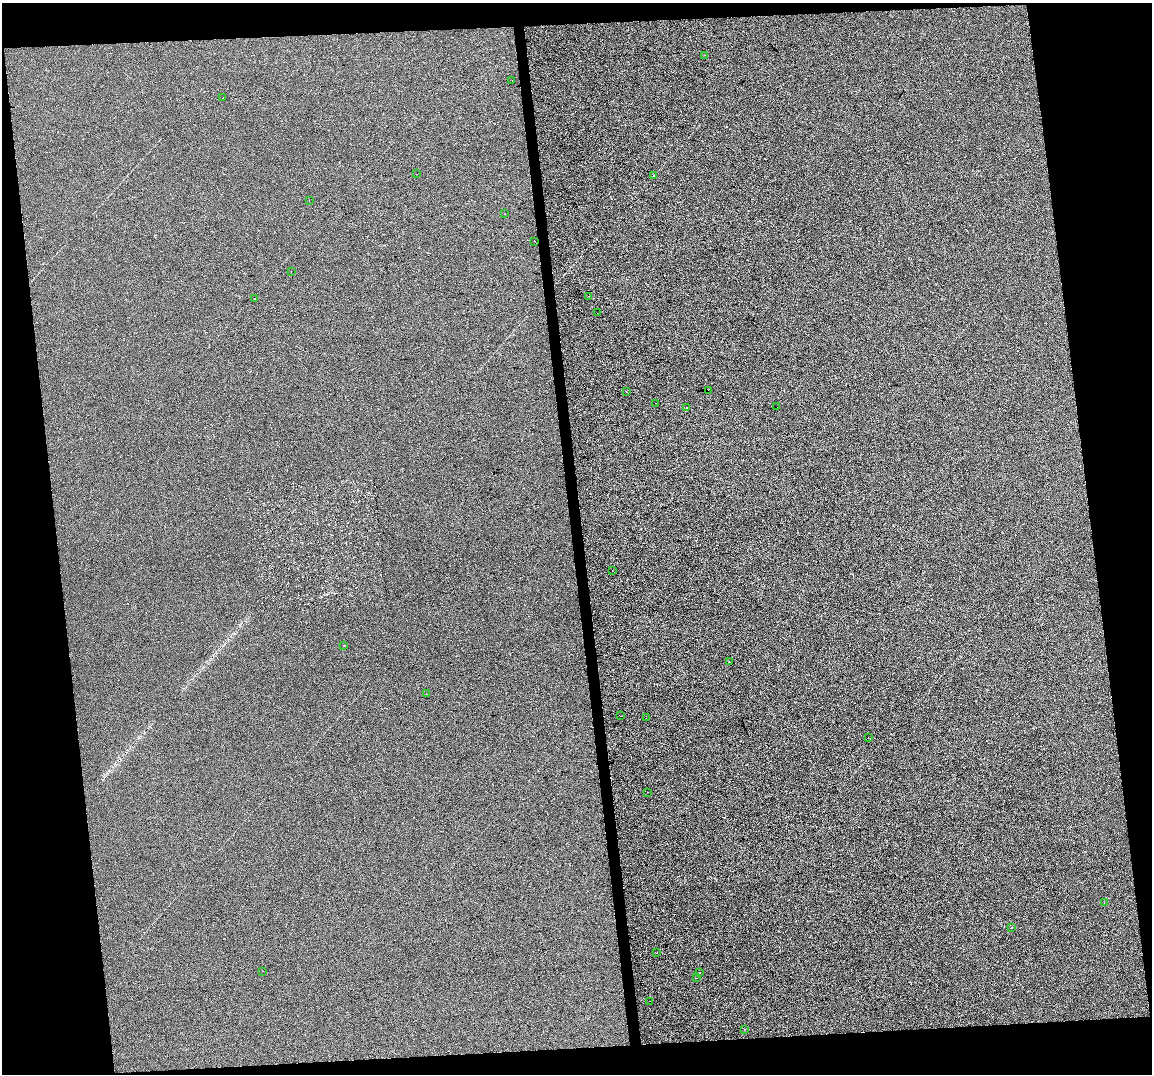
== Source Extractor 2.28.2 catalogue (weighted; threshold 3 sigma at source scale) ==
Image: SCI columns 1-4599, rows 12-4299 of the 4600 x 4353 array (HDU 1 of 3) = the unmasked area's bounding box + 8 px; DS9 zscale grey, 4 x 4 block average (1 PNG px = mean of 4 x 4 image px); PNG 1154 x 1076 px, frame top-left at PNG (2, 3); each listed source drawn as its Kron ellipse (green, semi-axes under 4 px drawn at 4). Shown black and unused: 17% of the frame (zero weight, under 3 of 4 exposures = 2% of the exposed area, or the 3 px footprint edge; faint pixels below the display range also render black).
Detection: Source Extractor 2.28.2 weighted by HDU 2 'WHT'. Background -6.78e-04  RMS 0.0065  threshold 0.0294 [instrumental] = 3 sigma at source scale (4.5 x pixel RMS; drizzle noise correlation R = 1.50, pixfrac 1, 0.0396/0.0396 arcsec/px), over >= 5 px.
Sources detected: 36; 3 cosmic-ray / hot-pixel residue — neither listed nor drawn; the other 33 listed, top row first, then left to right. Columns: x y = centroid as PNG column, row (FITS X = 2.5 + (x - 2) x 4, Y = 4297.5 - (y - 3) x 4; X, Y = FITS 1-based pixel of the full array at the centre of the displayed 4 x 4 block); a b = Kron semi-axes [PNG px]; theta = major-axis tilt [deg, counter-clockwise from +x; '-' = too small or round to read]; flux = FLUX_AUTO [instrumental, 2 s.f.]
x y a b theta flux
705 55 2 2 - 0.76
512 81 2 2 - 1.4
222 98 2 2 - 2.7
416 174 2 2 - 0.62
654 175 2 2 - 1.1
309 200 2 2 - 0.84
504 214 2 2 - 1.4
535 241 2 2 - 2.5
291 272 2 2 - 0.87
589 296 2 2 - 0.49
254 298 2 2 - 1.2
597 313 2 2 - 1.7
708 391 2 2 - 7.2
627 392 2 2 - 0.57
655 403 2 2 - 0.72
777 407 2 2 - 0.73
686 408 2 2 - 4.5
612 571 2 2 - 3
344 645 2 2 - 1.1
729 662 2 2 - 2
426 694 2 2 - 0.46
621 716 2 2 - 0.55
646 718 2 2 - 2.6
868 738 2 2 - 0.97
647 792 2 2 - 2.7
1104 903 2 2 - 0.96
1012 928 2 2 - 0.81
656 953 2 2 - 2.7
263 971 2 2 - 1.4
700 973 2 2 - 2.9
697 978 2 2 - 0.81
650 1002 2 2 - 0.81
745 1029 2 2 - 3.6
Overlapping masked pixels (flux is a lower limit): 2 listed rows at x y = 708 391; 650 1002
Diffuse or blended objects may show on this block-average render without a row.